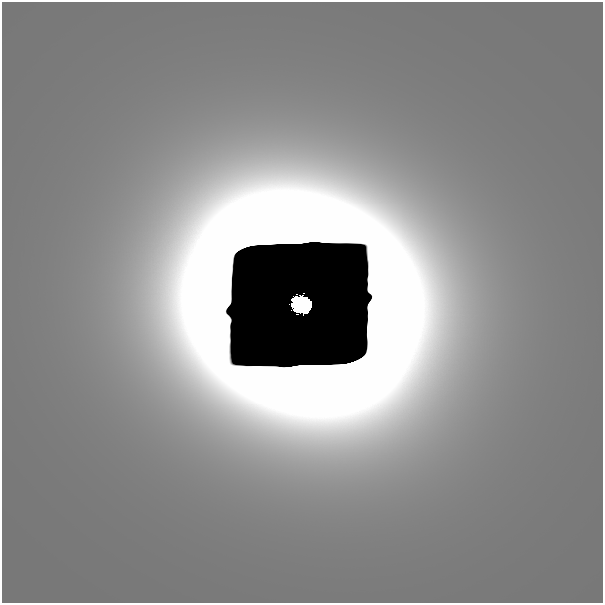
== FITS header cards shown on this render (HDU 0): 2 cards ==
NAXIS1  =                  601
NAXIS2  =                  601

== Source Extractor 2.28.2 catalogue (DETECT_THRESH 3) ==
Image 601 x 601 px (HDU 0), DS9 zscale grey, 1 PNG px = 1 image px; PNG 605 x 605 px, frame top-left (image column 1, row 601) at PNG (2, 2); no overlay
Background 5.19e-11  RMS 1.7e-11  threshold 4.95e-11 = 3 sigma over >= 5 px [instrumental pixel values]
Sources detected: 5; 4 with non-positive FLUX_AUTO (blend fragments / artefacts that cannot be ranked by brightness) are not listed; the other 1 listed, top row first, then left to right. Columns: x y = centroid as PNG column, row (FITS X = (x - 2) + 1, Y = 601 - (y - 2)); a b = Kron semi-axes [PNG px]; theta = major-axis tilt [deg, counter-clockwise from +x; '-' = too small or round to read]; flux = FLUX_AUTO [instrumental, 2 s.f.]
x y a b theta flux
302 304 15 13 -23 7.4
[4 non-positive-flux detections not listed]